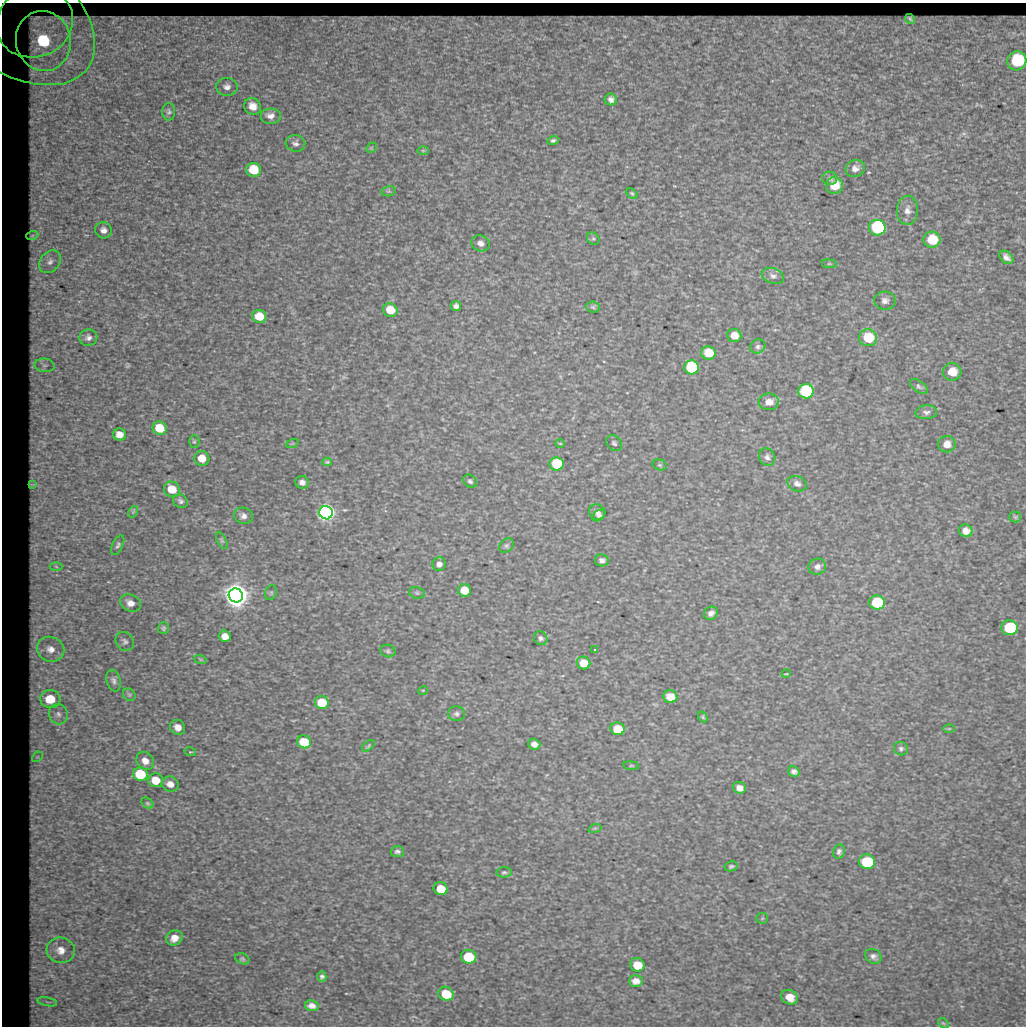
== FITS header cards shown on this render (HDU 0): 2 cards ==
NAXIS1  =                 1024
NAXIS2  =                 1024

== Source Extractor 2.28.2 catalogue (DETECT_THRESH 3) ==
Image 1024 x 1024 px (HDU 0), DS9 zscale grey, 1 PNG px = 1 image px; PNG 1028 x 1028 px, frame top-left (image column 1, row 1024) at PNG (2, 3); each listed source drawn as its Kron ellipse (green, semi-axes under 4 px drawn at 4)
Background 38.2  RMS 3.5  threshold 10.4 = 3 sigma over >= 5 px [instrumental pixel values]
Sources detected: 145; all 145 listed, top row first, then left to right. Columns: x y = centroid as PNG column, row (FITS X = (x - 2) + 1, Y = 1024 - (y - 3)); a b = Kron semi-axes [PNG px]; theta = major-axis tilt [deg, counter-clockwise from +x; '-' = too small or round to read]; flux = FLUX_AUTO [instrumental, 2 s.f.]
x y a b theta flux
12 13 94 57 -36 2.8e+04
910 19 5 4 - 2.8e+02
34 23 39 34 20 2.7e+04
43 41 30 27 -76 4.4e+04
1017 61 10 9 - 1.7e+04
227 87 11 9 -4 1.4e+03
611 100 6 6 - 1.0e+03
253 106 9 8 - 2.5e+03
169 112 9 6 90 6.2e+02
270 116 10 8 0 1.7e+03
553 140 6 4 17 5.0e+02
295 143 10 8 -8 9.7e+02
371 148 6 4 44 2.6e+02
423 150 6 3 0 2.3e+02
855 168 10 8 22 1.5e+03
254 170 7 7 - 6.8e+03
830 178 7 6 - 7.1e+02
834 186 8 8 - 4.5e+03
389 191 7 5 11 4.3e+02
632 193 6 4 -47 3.8e+02
907 210 14 10 87 1.8e+03
877 228 8 8 - 3.2e+04
103 230 8 8 - 1.2e+03
32 236 6 4 18 1.8e+02
593 239 7 5 -42 4.5e+02
932 240 8 8 - 6.5e+03
480 243 9 8 - 1.2e+03
1006 257 8 5 -40 1.2e+03
50 262 13 9 51 1.8e+03
829 264 7 4 -7 3.0e+02
773 276 11 7 -18 1.1e+03
885 301 10 9 - 1.3e+03
456 306 5 5 - 7.7e+02
593 307 7 5 -5 4.3e+02
390 310 7 6 - 4.6e+03
259 317 7 6 - 4.6e+03
734 336 7 6 - 2.6e+03
88 338 9 8 - 1.0e+03
868 338 9 8 - 9.0e+03
758 347 8 7 - 7.5e+02
708 353 7 6 - 5.8e+03
44 365 10 7 -6 9.4e+02
691 367 7 7 - 3.2e+04
952 372 9 9 - 3.7e+03
919 386 10 5 -36 5.9e+02
806 391 7 7 - 3.4e+04
769 402 10 8 -2 2.0e+03
926 412 11 7 5 8.7e+02
160 428 7 6 - 6.1e+03
119 435 6 6 - 1.7e+03
194 442 6 5 - 3.5e+02
560 443 5 3 - 2.0e+02
614 443 9 7 -45 6.0e+02
292 444 7 4 19 3.3e+02
947 444 8 8 - 1.8e+03
767 457 9 8 - 1.0e+03
202 458 7 7 - 3.5e+03
327 462 5 3 - 2.8e+02
557 464 7 6 - 1.5e+04
660 465 7 5 -15 4.5e+02
470 481 7 6 - 5.6e+02
302 482 7 6 - 1.1e+03
797 484 10 7 -22 1.1e+03
33 485 4 2 - 2.3e+02
172 489 8 7 - 5.5e+03
181 501 8 6 -40 6.8e+02
133 512 6 4 56 2.6e+02
597 512 8 7 - 9.0e+02
326 513 7 6 - 3.1e+05
599 515 7 5 36 6.2e+02
243 516 9 8 - 1.1e+03
1015 517 5 5 - 3.0e+02
966 531 7 6 - 1.7e+03
222 541 9 5 -63 4.2e+02
118 545 10 5 66 5.9e+02
506 546 8 6 44 5.8e+02
602 560 7 6 - 9.0e+02
439 564 7 6 - 1.0e+03
56 566 6 4 -4 3.9e+02
817 567 9 8 - 9.8e+02
464 590 6 6 - 4.6e+03
271 593 7 5 69 4.7e+02
417 593 8 5 -16 4.9e+02
236 595 7 7 - 1.4e+06
130 603 11 8 -24 1.8e+03
877 603 8 7 - 2.2e+04
711 613 7 6 - 1.0e+03
163 628 6 5 - 4.1e+02
1009 628 8 7 - 2.0e+04
225 636 6 5 - 2.0e+03
541 638 7 6 - 6.1e+02
125 641 10 8 -52 9.4e+02
51 649 14 12 -21 2.8e+03
595 650 3 2 - 2.3e+02
388 651 8 6 -13 5.4e+02
200 659 6 4 -19 3.2e+02
583 663 7 6 - 4.1e+03
786 674 4 3 - 1.8e+02
113 681 11 7 -73 9.3e+02
423 690 5 3 - 1.7e+02
129 695 7 5 -44 5.4e+02
670 697 7 6 - 3.5e+03
50 699 10 9 - 6.5e+03
322 703 7 6 - 7.7e+03
58 714 10 9 - 1.4e+03
457 714 8 7 - 7.5e+02
703 717 6 4 -62 3.0e+02
178 727 8 7 - 1.8e+03
617 729 7 6 - 7.9e+03
949 729 6 4 1 2.5e+02
304 742 7 6 - 8.3e+03
534 744 6 5 - 1.2e+03
368 746 7 4 41 3.8e+02
901 749 7 6 - 5.7e+02
190 752 6 3 -14 2.6e+02
37 757 6 4 43 3.5e+02
145 761 10 8 -46 1.8e+03
631 766 8 4 -8 3.1e+02
794 772 6 5 - 8.3e+02
140 774 7 7 - 1.1e+04
156 780 7 7 - 3.8e+03
170 784 8 7 - 1.8e+03
739 788 6 5 - 1.5e+03
148 803 7 4 -41 3.7e+02
595 828 7 4 17 3.1e+02
839 851 7 6 - 7.0e+02
397 852 7 5 -5 6.5e+02
867 862 8 7 - 2.1e+04
731 866 7 5 12 5.2e+02
504 872 7 5 7 4.9e+02
441 889 7 6 - 5.5e+03
762 918 6 5 - 3.5e+02
174 938 8 7 - 2.1e+03
61 950 14 12 -14 3.1e+03
873 956 8 7 - 9.2e+02
469 957 8 7 - 1.3e+04
242 959 7 5 -24 4.1e+02
637 965 7 6 - 4.8e+03
322 977 5 4 - 6.6e+02
636 981 7 5 2 1.5e+03
446 994 8 6 -27 6.2e+03
790 997 8 7 - 2.8e+03
47 1002 10 3 -11 4.3e+02
312 1006 7 5 -13 1.3e+03
943 1023 6 4 -43 3.0e+02
At the frame edge (FLAGS 8, measured only in part): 1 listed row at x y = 12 13